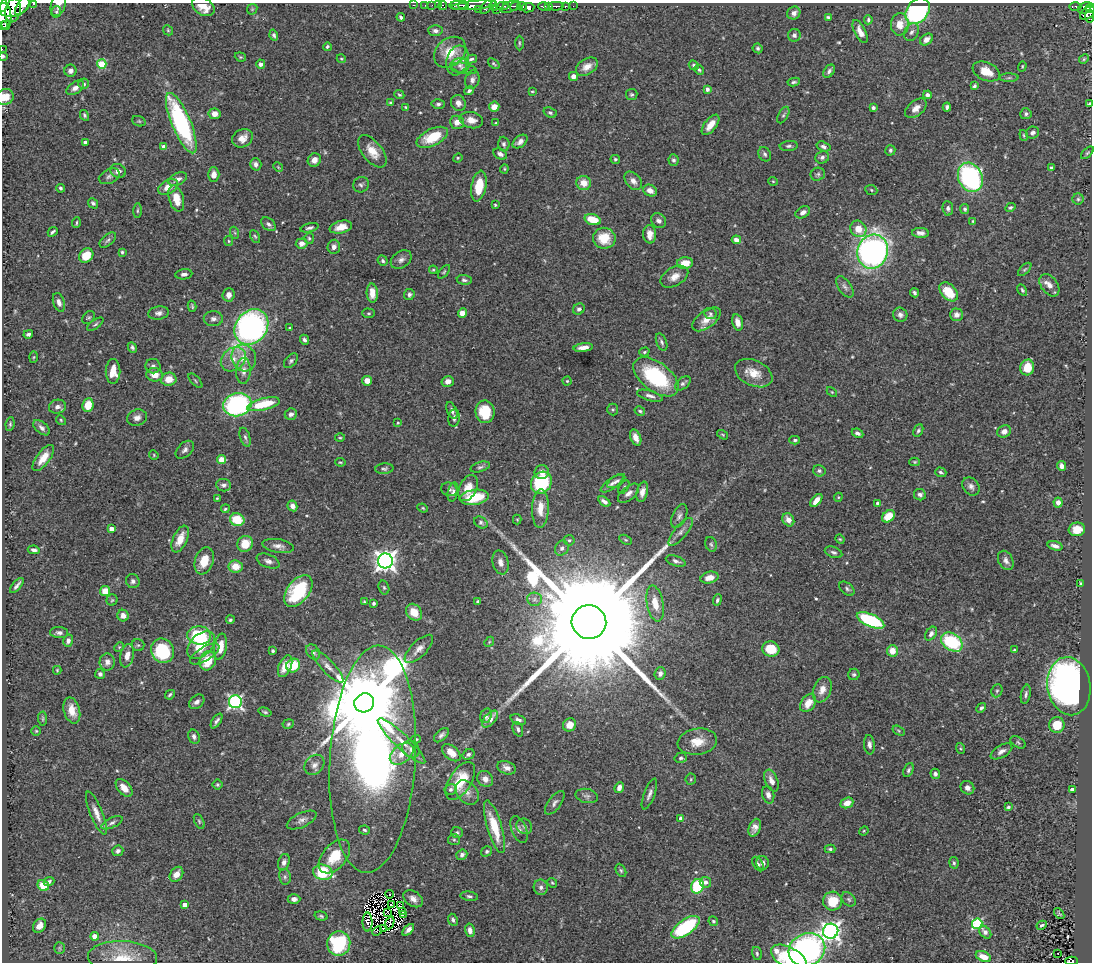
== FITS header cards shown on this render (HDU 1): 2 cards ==
NAXIS1  =                 1090
NAXIS2  =                  960

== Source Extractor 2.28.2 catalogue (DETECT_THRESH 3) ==
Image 1090 x 960 px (HDU 1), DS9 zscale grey, 1 PNG px = 1 image px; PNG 1094 x 964 px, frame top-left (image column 1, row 960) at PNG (2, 3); each listed source drawn as its Kron ellipse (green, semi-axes under 4 px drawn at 4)
Background 0.417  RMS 0.024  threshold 0.0718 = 3 sigma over >= 5 px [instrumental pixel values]
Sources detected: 539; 9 with non-positive FLUX_AUTO (blend fragments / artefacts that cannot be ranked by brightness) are neither listed nor drawn; of the other 530, the 500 brightest by FLUX_AUTO listed and drawn (30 fainter detections omitted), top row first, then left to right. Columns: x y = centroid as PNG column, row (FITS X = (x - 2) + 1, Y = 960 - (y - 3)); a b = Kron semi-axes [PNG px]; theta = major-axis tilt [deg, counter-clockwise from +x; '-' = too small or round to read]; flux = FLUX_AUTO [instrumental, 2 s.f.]
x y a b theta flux
23 4 12 5 54 590
34 4 3 2 - 40
14 5 16 11 22 880
58 5 11 7 73 6.9
414 5 3 2 - 15
425 5 2 2 - 4.8
432 5 2 2 - 6.9
438 5 3 2 - 6.2
443 5 4 3 - 26
458 5 8 3 3 240
464 5 5 3 - 300
474 5 23 4 6 610
494 6 5 3 - 81
502 6 6 4 7 90
515 6 5 4 - 45
522 6 5 3 - 250
544 6 5 3 - 180
549 6 3 3 - 97
556 6 7 3 0 95
565 6 3 3 - 45
573 6 2 2 - 8.3
1075 6 6 3 0 35
3 7 5 3 - 260
203 7 12 8 -31 22
486 7 8 4 55 83
510 7 10 5 28 90
528 8 6 4 8 460
1085 8 7 5 32 130
1090 8 5 3 - 190
252 9 6 4 45 2.1
478 9 2 2 - 19
13 10 12 7 78 600
496 10 2 2 - 21
917 11 14 10 51 250
56 12 6 5 - 2.9
3 13 17 8 -78 1200
794 13 7 6 - 8.4
1088 13 8 5 37 260
1089 16 6 3 83 130
401 17 4 3 - 3.1
828 17 4 3 - 2.7
868 20 4 4 - 3
900 24 11 9 87 20
2 25 4 2 - 110
5 25 4 2 - 57
168 30 5 4 - 2.2
435 31 7 5 -3 5.3
860 31 12 5 -64 13
911 32 9 7 62 6.2
274 35 5 4 - 3.6
794 35 6 6 - 4.9
927 39 7 5 39 10
519 43 7 3 -90 2
327 47 4 3 - 2.6
758 48 5 4 - 3.1
2 49 2 2 - 2.6
450 52 18 13 41 36
3 56 3 3 - 2.2
240 57 6 4 -20 2.1
341 59 4 4 - 1.8
471 59 6 3 11 3.4
1084 59 5 4 - 2.1
457 60 15 10 71 14
102 64 5 4 - 69
261 64 4 4 - 6.2
494 64 6 4 -38 2.2
460 65 10 7 8 6.2
694 65 5 4 - 3.5
1022 66 5 4 - 1.8
587 67 12 7 32 14
464 68 13 5 -13 4.9
699 70 5 4 - 2.9
70 71 6 6 - 6.3
829 71 7 5 52 4.6
986 71 14 9 -23 31
574 76 4 4 - 11
1009 78 9 4 1 3.3
472 80 9 7 74 6.4
794 82 6 4 9 3.2
84 84 5 5 - 3.4
974 86 4 4 - 3.4
75 88 10 5 34 8.4
707 89 4 3 - 6
469 91 5 4 - 3.6
532 91 4 3 - 1.7
399 95 5 4 - 2
632 95 6 5 - 2.9
927 95 4 4 - 4.9
5 97 8 8 - 20
391 103 3 3 - 2.4
458 103 8 7 - 8
438 104 6 5 - 3.8
1089 104 4 4 - 3.2
406 107 4 3 - 2.1
494 107 5 5 - 17
947 107 4 4 - 4.3
873 108 4 3 - 4.2
916 108 12 7 40 11
550 113 7 5 -22 3.5
214 114 6 5 - 12
1026 114 5 5 - 3.3
84 115 6 4 -61 2.7
783 115 9 5 61 3.4
471 120 12 8 -11 14
139 121 7 5 -20 2.3
457 122 7 6 - 13
181 123 32 9 -67 250
496 123 4 4 - 1.7
710 125 12 6 51 18
1032 133 6 6 - 5.1
1024 135 5 4 - 1.9
432 137 17 8 26 51
242 138 11 8 30 14
85 142 4 3 - 6.5
520 142 8 5 37 7.7
504 144 7 5 -87 4.7
789 146 9 5 5 4
823 146 7 5 -17 5
164 147 4 4 - 11
890 150 5 5 - 3.4
372 151 19 10 -51 25
1087 153 8 4 45 2.5
500 154 7 5 -28 6.2
765 154 7 6 - 4
822 157 7 6 - 4.5
458 158 5 4 - 1.8
615 159 5 4 - 2.5
314 160 7 6 - 11
673 160 6 5 - 3.9
256 164 6 5 - 6.8
278 167 5 4 - 1.8
1051 168 4 3 - 3
504 169 4 4 - 1.8
118 171 8 6 -23 9.5
818 174 7 6 - 4.1
214 175 7 5 -90 11
109 176 11 7 26 5.8
970 177 15 12 -64 250
178 179 10 6 24 8.3
633 181 10 7 -50 8.6
773 181 5 4 - 1.8
584 183 7 7 - 19
361 185 8 7 - 4.3
479 186 15 7 79 41
168 187 11 6 31 18
61 188 4 3 - 3.1
871 190 6 4 -24 2.4
650 191 7 5 -26 11
176 199 13 7 -74 25
1078 199 5 5 - 2.8
93 203 6 4 -48 3.8
495 205 3 3 - 2
1010 207 5 4 - 2.4
948 208 7 5 -85 4
965 209 5 4 - 3
137 211 7 3 89 2.3
803 212 8 5 31 8.3
593 220 8 5 -17 36
659 221 8 6 -38 6.2
973 221 4 4 - 2.1
76 223 5 2 - 2.1
268 224 8 5 -41 5
341 227 11 6 14 17
310 228 9 4 15 3.8
858 229 8 7 - 24
53 232 5 3 - 3.2
235 233 6 4 -71 2.3
920 233 8 5 -5 7.6
650 234 9 6 -88 13
255 236 7 4 -62 2.5
309 238 5 4 - 2.5
604 238 11 10 - 36
108 240 10 5 41 4.4
736 240 4 4 - 9.6
229 241 5 4 - 2.2
302 243 6 5 - 8.2
334 247 7 6 - 7.7
122 252 3 3 - 2.3
873 252 17 15 68 710
86 255 8 6 47 31
401 260 11 8 37 7.8
383 261 5 4 - 3.1
685 263 8 5 3 19
1025 269 8 4 44 2.4
433 270 4 4 - 1.8
444 272 8 4 52 2.3
184 274 8 5 7 5.8
674 277 15 9 29 15
464 280 7 5 -8 3.5
1049 285 12 8 -53 11
845 287 12 6 -56 6.1
1022 290 6 4 -61 2.7
949 292 11 7 -48 42
372 293 9 5 -87 19
914 293 4 3 - 3.7
409 294 6 5 - 4.6
229 295 7 6 - 9.5
59 302 10 5 -72 7.7
192 306 6 3 -75 2.2
579 309 6 5 - 5
159 313 10 6 8 6.8
369 313 6 5 - 2.5
462 313 4 4 - 20
710 314 6 5 - 3.2
900 315 7 6 - 5.7
957 315 6 6 - 7.8
89 318 7 5 41 2.8
213 319 9 7 0 6.9
706 319 16 8 36 17
738 322 8 5 -76 11
95 324 9 4 36 3.2
251 327 19 15 51 620
290 328 4 3 - 2.2
28 334 5 3 - 4.1
304 340 5 4 - 4.5
662 342 9 5 -68 4.3
132 347 6 4 -66 3.9
583 347 10 4 7 12
644 352 5 4 - 2.5
34 357 5 3 - 1.8
244 358 14 12 -64 22
233 359 14 10 42 18
291 361 8 5 48 3.8
153 366 7 7 - 5.3
1027 367 8 7 - 24
113 371 12 7 90 22
243 371 13 7 87 11
754 373 20 12 -25 27
155 375 8 7 - 17
656 377 26 14 -37 140
169 379 8 6 9 21
195 381 9 3 -46 2.3
367 381 5 5 - 14
448 381 6 5 - 9.6
567 381 4 4 - 1.8
683 383 9 5 40 4.3
832 392 6 4 -45 1.9
650 396 13 5 -16 6.8
263 404 17 6 14 60
88 405 7 5 83 28
237 405 14 11 16 250
57 407 8 7 - 7.1
613 409 6 5 - 2.4
452 410 9 5 -66 5.4
640 411 5 4 - 2.7
485 412 11 9 -82 48
291 414 6 5 - 5.2
137 418 10 8 21 8.6
454 418 9 5 83 5.9
61 420 5 4 - 2.1
398 423 3 3 - 1.7
10 424 7 4 83 2.5
42 428 10 5 -40 5.9
918 431 6 4 62 3.5
1004 431 7 6 - 9.2
857 433 6 4 -25 5.5
723 435 6 3 -32 1.8
245 437 10 5 -73 4.2
340 438 5 3 - 1.8
636 438 8 5 -68 12
795 440 5 4 - 2.8
185 450 11 7 44 6.6
154 455 5 4 - 1.7
43 458 15 6 53 21
222 459 4 4 - 42
340 462 5 3 - 1.7
915 462 5 4 - 2
1062 466 5 4 - 6.8
480 467 10 5 16 3.7
384 469 9 5 5 3.9
819 471 6 5 - 4
542 472 7 7 - 11
941 472 6 4 -21 3.4
616 481 10 5 33 4.7
541 483 11 10 - 110
612 484 13 5 35 6.3
224 485 7 6 - 5.7
971 486 10 7 -52 6.8
624 487 7 3 56 2.1
468 488 14 8 64 20
449 489 8 6 -13 4.6
453 492 9 5 77 5
642 492 10 5 76 10
629 493 12 6 39 8.6
920 495 6 5 - 5.1
474 497 15 7 8 53
838 497 4 4 - 1.7
217 498 4 3 - 1.7
816 500 8 4 51 14
604 501 7 4 -34 6.3
1058 502 5 4 - 10
878 503 4 4 - 8.1
292 506 5 4 - 9.8
423 508 5 4 - 1.9
540 508 19 8 88 24
225 509 4 4 - 2.4
679 516 13 7 66 7
888 516 7 5 39 29
237 520 7 6 - 48
517 520 5 4 - 1.9
788 520 7 5 -55 12
481 522 7 5 -32 3.6
111 529 4 4 - 13
1077 529 8 7 - 22
681 532 17 6 51 9.7
180 539 14 7 65 24
840 539 5 4 - 1.7
569 540 5 5 - 2.6
626 540 7 4 -31 2.1
245 544 8 7 - 32
711 544 7 5 -71 3.4
278 546 16 6 -9 9.5
1055 546 7 3 -16 6.3
562 548 8 6 61 5.7
34 550 6 4 -7 4.8
834 552 9 5 -20 4.5
1006 560 10 7 -63 7
204 561 14 9 71 28
268 561 12 6 -22 7.4
385 561 7 7 - 1100
676 561 10 5 -18 5.2
500 562 12 7 -74 10
235 566 7 6 - 24
709 578 9 5 14 14
133 581 7 6 - 5.1
1080 584 4 3 - 2.2
17 586 9 3 50 5
384 588 7 5 -73 3
847 589 9 5 -40 3.8
105 591 5 5 - 20
298 591 18 11 53 110
534 599 7 6 - 5.5
112 600 5 5 - 2.4
717 600 6 4 67 3.4
364 602 3 3 - 1.9
477 602 4 3 - 2
374 603 3 3 - 3.8
655 603 18 8 -79 24
414 612 9 7 -50 25
123 616 6 5 - 9.3
230 620 4 4 - 2.8
871 620 15 6 -24 150
589 622 17 16 - 120000
59 632 9 5 -4 5.2
931 634 7 5 56 6.6
199 635 12 9 -5 110
68 641 6 5 - 6.5
489 642 5 4 - 2
952 642 12 8 -35 120
138 645 6 6 - 2.9
201 645 17 10 45 48
119 647 5 4 - 2.2
220 647 13 6 80 29
419 649 18 7 45 12
771 649 9 7 -11 40
1014 650 4 3 - 2
162 651 12 11 - 110
273 651 3 3 - 2.8
892 651 5 5 - 21
313 652 8 6 -53 5.3
205 654 16 7 32 12
127 656 12 6 77 12
208 661 10 8 64 39
107 662 8 7 - 8.8
285 666 11 6 68 23
293 666 7 6 - 46
328 666 21 6 -46 12
57 670 4 3 - 1.7
660 673 6 5 - 5.4
100 674 5 5 - 4.6
854 674 6 5 - 3.2
1069 686 29 21 -81 780
822 690 13 9 67 14
997 691 7 5 67 3.2
1026 694 10 4 78 4.1
170 695 5 3 - 2.6
197 702 8 6 39 6.6
235 702 6 6 - 350
364 703 10 9 - 26000
808 703 10 7 53 19
981 708 5 4 - 3.6
72 710 13 8 -74 20
265 712 7 3 -17 2.8
486 716 7 5 72 6.4
43 719 7 4 -85 2.3
490 719 10 5 48 19
518 720 8 5 -22 5.8
216 721 8 4 56 4.8
288 724 5 4 - 2.4
570 725 7 6 - 14
1057 725 8 7 - 35
518 729 7 5 -68 3.9
36 731 5 5 - 2.2
899 731 6 4 -32 2.1
441 735 9 5 43 5.2
194 737 7 5 -66 5.1
416 739 5 4 - 3.1
401 741 32 7 -43 23
697 742 20 13 8 28
1018 742 8 5 -33 2.9
869 745 9 5 -84 6.7
960 748 5 3 - 1.9
411 749 9 8 - 7.3
1001 751 12 6 31 7.6
451 753 11 6 -40 20
402 754 13 9 38 19
468 754 6 5 - 4.5
681 758 6 5 - 3.5
373 759 114 43 86 2300
314 765 11 9 48 8.8
507 768 9 6 -20 8.4
908 770 7 5 65 3.8
935 774 5 4 - 4
485 779 8 7 - 10
691 779 6 5 - 2.3
460 781 21 11 57 55
771 781 11 6 -68 11
217 785 5 5 - 2.6
124 788 10 6 -49 17
619 788 6 4 67 9.2
967 788 7 6 - 6.9
450 789 6 5 - 4.3
1072 789 4 3 - 7.1
467 792 14 10 -49 12
649 794 16 5 69 7.8
768 795 9 6 -75 7.9
587 796 11 7 -13 5.7
555 803 14 6 53 6.4
847 803 6 5 - 13
1008 807 4 4 - 3.4
96 813 23 6 -68 14
680 818 4 4 - 4.1
302 820 16 7 25 8.2
199 821 8 4 -64 2.7
112 823 11 5 26 5.2
524 826 8 7 - 5
494 827 27 7 -73 51
755 828 9 6 70 9.2
519 829 14 7 -68 8.1
364 830 5 4 - 2.9
864 831 5 4 - 1.7
457 832 6 5 - 3
454 840 6 5 - 3.1
830 849 5 3 - 3.1
118 851 5 5 - 4.8
487 851 6 4 33 3.7
462 855 6 5 - 5.5
334 856 20 12 49 42
284 862 8 5 72 6.7
763 863 6 6 - 6.9
954 863 6 4 -78 2.8
758 864 8 4 -58 3.4
621 870 7 4 -63 2.7
323 872 10 7 -13 79
176 874 8 6 54 14
285 877 8 6 -77 4
49 882 5 4 - 4.4
705 882 6 5 - 7.3
552 883 5 4 - 2
43 886 6 5 - 29
697 886 7 6 - 110
541 887 8 7 - 6.3
389 894 4 3 - 7.1
469 896 9 4 -8 4
294 899 6 5 - 8.1
413 899 11 7 -35 9.9
849 899 8 6 -45 3.6
833 901 9 9 - 39
185 905 4 4 - 12
392 905 4 3 - 2.1
400 905 4 2 - 2.7
403 911 3 2 - 2.7
387 912 3 2 - 1.7
1059 914 6 3 -51 2.7
403 915 3 2 - 6.3
321 916 7 4 -16 2.8
453 920 6 4 -65 4.1
713 921 5 4 - 2.3
367 922 9 5 90 5.8
390 923 7 3 67 2.4
977 924 5 5 - 160
1042 925 5 3 - 3.3
39 926 8 6 55 16
686 927 16 7 35 140
384 929 3 2 - 2.5
408 930 7 4 45 7
470 930 7 4 -76 9
377 931 5 3 - 2.9
831 931 8 7 - 830
985 932 7 5 -48 8
95 936 4 4 - 19
339 943 12 11 - 130
59 948 6 5 - 2.3
807 950 18 16 23 410
1058 953 3 2 - 2.6
757 954 6 5 - 3
123 957 35 16 -2 44
983 957 8 5 -24 15
789 958 20 10 -30 100
1072 961 6 4 -2 83
At the frame edge (FLAGS 8, measured only in part): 15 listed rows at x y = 23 4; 34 4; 14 5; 58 5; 3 7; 203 7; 1090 8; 3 13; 2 25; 2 49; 3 56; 5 97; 1089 104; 789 958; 1072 961
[30 fainter detections neither listed nor drawn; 9 non-positive-flux detections neither listed nor drawn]